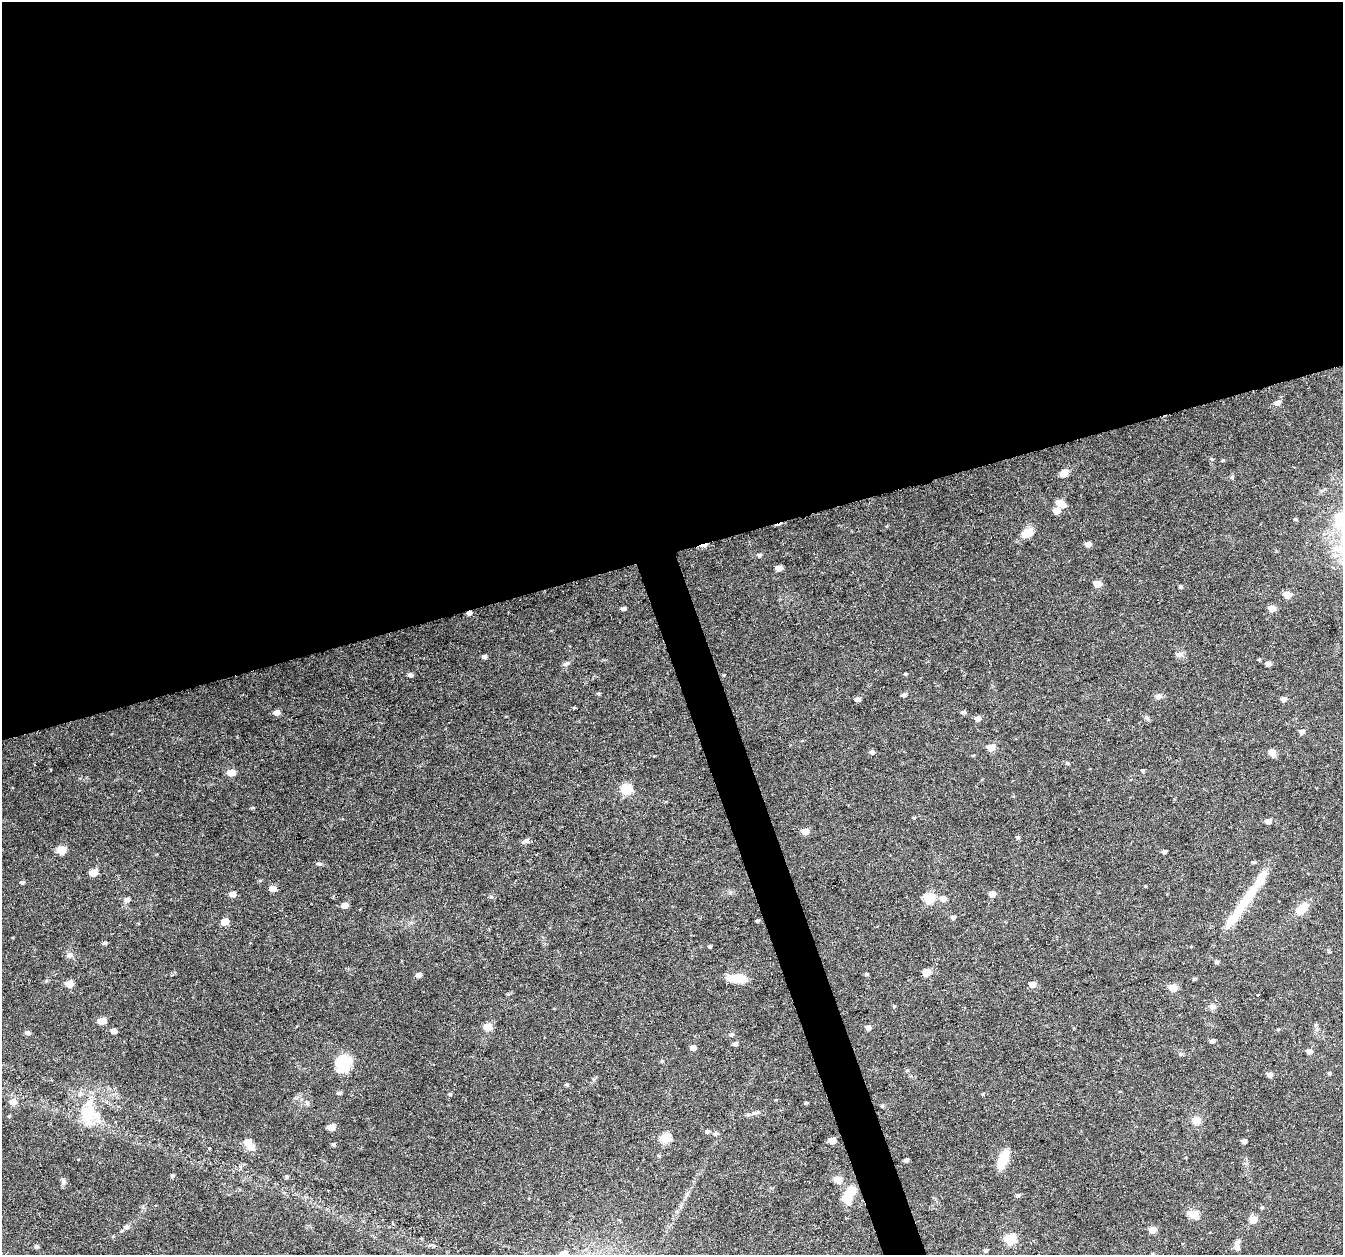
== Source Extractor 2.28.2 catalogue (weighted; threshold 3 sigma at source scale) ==
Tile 2 of 4 x 4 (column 2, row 1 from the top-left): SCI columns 1342-2682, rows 3823-5075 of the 5368 x 5192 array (HDU 1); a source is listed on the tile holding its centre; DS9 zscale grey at full resolution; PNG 1345 x 1257 px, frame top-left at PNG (2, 2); no overlay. Shown black and unused: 46% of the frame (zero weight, under 3 of 6 exposures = <1% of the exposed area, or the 3 px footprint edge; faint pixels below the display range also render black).
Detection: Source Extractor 2.28.2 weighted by HDU 2 'WHT'; one run over the whole footprint, this tile lists its part. Background 0.0242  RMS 0.0028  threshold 0.0114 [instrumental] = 3 sigma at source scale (4.09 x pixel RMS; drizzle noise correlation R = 1.36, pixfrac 0.8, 0.0396/0.0396 arcsec/px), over >= 5 px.
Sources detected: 148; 3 inside a brighter object's white glare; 3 cosmic-ray / hot-pixel residue — not listed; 6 inside a brighter listed object's ellipse — not listed separately; the other 136 listed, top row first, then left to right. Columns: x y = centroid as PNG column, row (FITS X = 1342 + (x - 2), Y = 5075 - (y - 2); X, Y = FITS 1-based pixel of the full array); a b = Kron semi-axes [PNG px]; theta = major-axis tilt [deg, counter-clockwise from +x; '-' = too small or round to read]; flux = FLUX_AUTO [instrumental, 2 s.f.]
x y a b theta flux
1277 403 6 5 - 1.5
1223 460 5 3 - 0.23
1064 473 10 8 41 1.8
1060 503 8 5 -32 4.7
1057 510 5 5 - 4
1340 519 31 22 89 11
1028 533 14 9 27 4
1088 544 5 4 - 1.7
759 555 6 5 - 0.55
779 568 5 4 - 2.3
1097 584 5 5 - 4
1181 586 4 4 - 0.57
1287 595 5 5 - 5
623 608 5 4 - 0.85
1272 608 5 4 - 4.2
1179 654 11 6 3 0.98
484 657 4 4 - 0.85
1259 659 5 3 - 0.25
567 663 8 5 29 0.63
1268 664 5 4 - 1.3
905 674 5 3 - 0.29
410 675 5 4 - 0.84
598 694 5 4 - 0.36
904 695 5 5 - 0.66
1158 696 9 7 16 0.96
857 699 5 4 - 1.1
1283 699 5 4 - 1.5
574 708 4 3 - 0.31
963 712 7 4 6 0.43
276 713 5 5 - 1.8
978 718 5 5 - 1.8
1147 718 8 4 -45 0.51
1302 731 6 5 - 1.1
991 747 5 5 - 5.7
872 752 5 5 - 0.73
1272 752 9 8 - 1.3
973 755 5 3 - 0.26
1067 763 5 4 - 0.4
34 764 3 2 - 0.17
1143 771 4 4 - 0.4
231 773 5 5 - 5.6
626 789 6 5 - 18
914 818 4 3 - 0.27
1268 821 5 4 - 1.8
805 831 5 4 - 3.9
1018 837 5 5 - 0.5
526 841 8 6 4 0.84
61 850 6 5 - 8.9
1165 851 4 4 - 0.64
1254 862 6 4 -8 0.45
319 864 9 5 -5 0.52
93 873 5 5 - 6
260 880 5 3 - 0.26
22 882 5 4 - 0.53
1146 886 4 3 - 0.2
273 889 5 4 - 3.1
1250 893 31 12 53 6
232 894 5 4 - 2.6
992 894 5 4 - 3.2
491 897 5 4 - 0.47
929 898 6 5 - 18
943 898 6 5 - 2.1
127 900 7 6 - 1.1
344 905 5 4 - 2.4
1302 909 15 9 46 4.2
953 917 5 5 - 0.69
225 921 5 5 - 5.3
757 921 4 4 - 0.41
105 943 5 4 - 0.57
710 946 4 3 - 0.35
69 955 9 7 6 0.91
1217 962 5 4 - 0.57
927 972 5 5 - 6
866 974 4 3 - 0.35
419 975 5 4 - 1.4
737 978 21 9 -4 4.6
1195 979 5 3 - 0.36
69 984 5 5 - 5
1032 984 5 5 - 2.6
1173 988 6 5 - 5
1258 995 3 2 - 0.26
894 1006 5 4 - 0.25
1212 1007 8 7 - 0.84
102 1021 5 5 - 5.4
488 1027 5 5 - 7.2
868 1027 4 4 - 1.5
1278 1029 5 3 - 0.27
114 1031 5 4 - 1.6
27 1033 6 5 - 0.85
731 1034 6 5 - 0.6
1213 1041 5 4 - 0.81
735 1044 5 4 - 0.83
693 1048 5 4 - 2
1309 1051 5 4 - 1.6
1181 1054 7 5 0 0.5
662 1061 5 4 - 0.31
343 1063 19 17 77 8.7
1329 1073 5 4 - 0.39
1270 1075 5 4 - 1.5
567 1084 4 4 - 0.41
339 1093 6 4 6 0.55
450 1094 5 4 - 0.4
13 1102 6 5 - 2.6
806 1102 5 3 - 0.28
307 1104 8 4 -75 0.45
882 1106 5 4 - 0.44
756 1113 14 3 12 0.79
88 1114 33 20 -89 11
1196 1121 11 10 - 2.2
331 1127 5 5 - 4.5
707 1131 5 5 - 0.54
715 1133 6 5 - 0.79
665 1138 6 5 - 16
832 1140 5 5 - 4.4
1244 1141 4 4 - 1.3
247 1142 5 5 - 4.9
333 1144 4 4 - 0.5
209 1149 3 3 - 0.28
1003 1159 19 9 70 6.2
906 1160 4 4 - 0.81
172 1175 4 4 - 0.46
287 1177 4 4 - 0.51
838 1180 11 9 -29 1.9
63 1181 9 6 -89 0.74
1018 1195 5 5 - 0.57
847 1199 16 11 -66 3.8
1262 1207 5 4 - 0.32
1193 1214 6 5 - 9.8
1253 1219 5 5 - 4.7
126 1227 9 6 -2 0.88
1152 1230 5 5 - 3.5
1010 1239 6 5 - 17
36 1247 5 5 - 0.66
1237 1247 11 6 -88 1.6
985 1250 5 4 - 0.67
564 1253 5 5 - 2.7
Isophote crosses this tile's border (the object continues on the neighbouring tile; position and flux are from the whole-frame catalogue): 2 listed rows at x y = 1340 519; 564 1253
Unlisted compact peaks at least as high as the median listed source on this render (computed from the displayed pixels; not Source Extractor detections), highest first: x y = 1232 477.